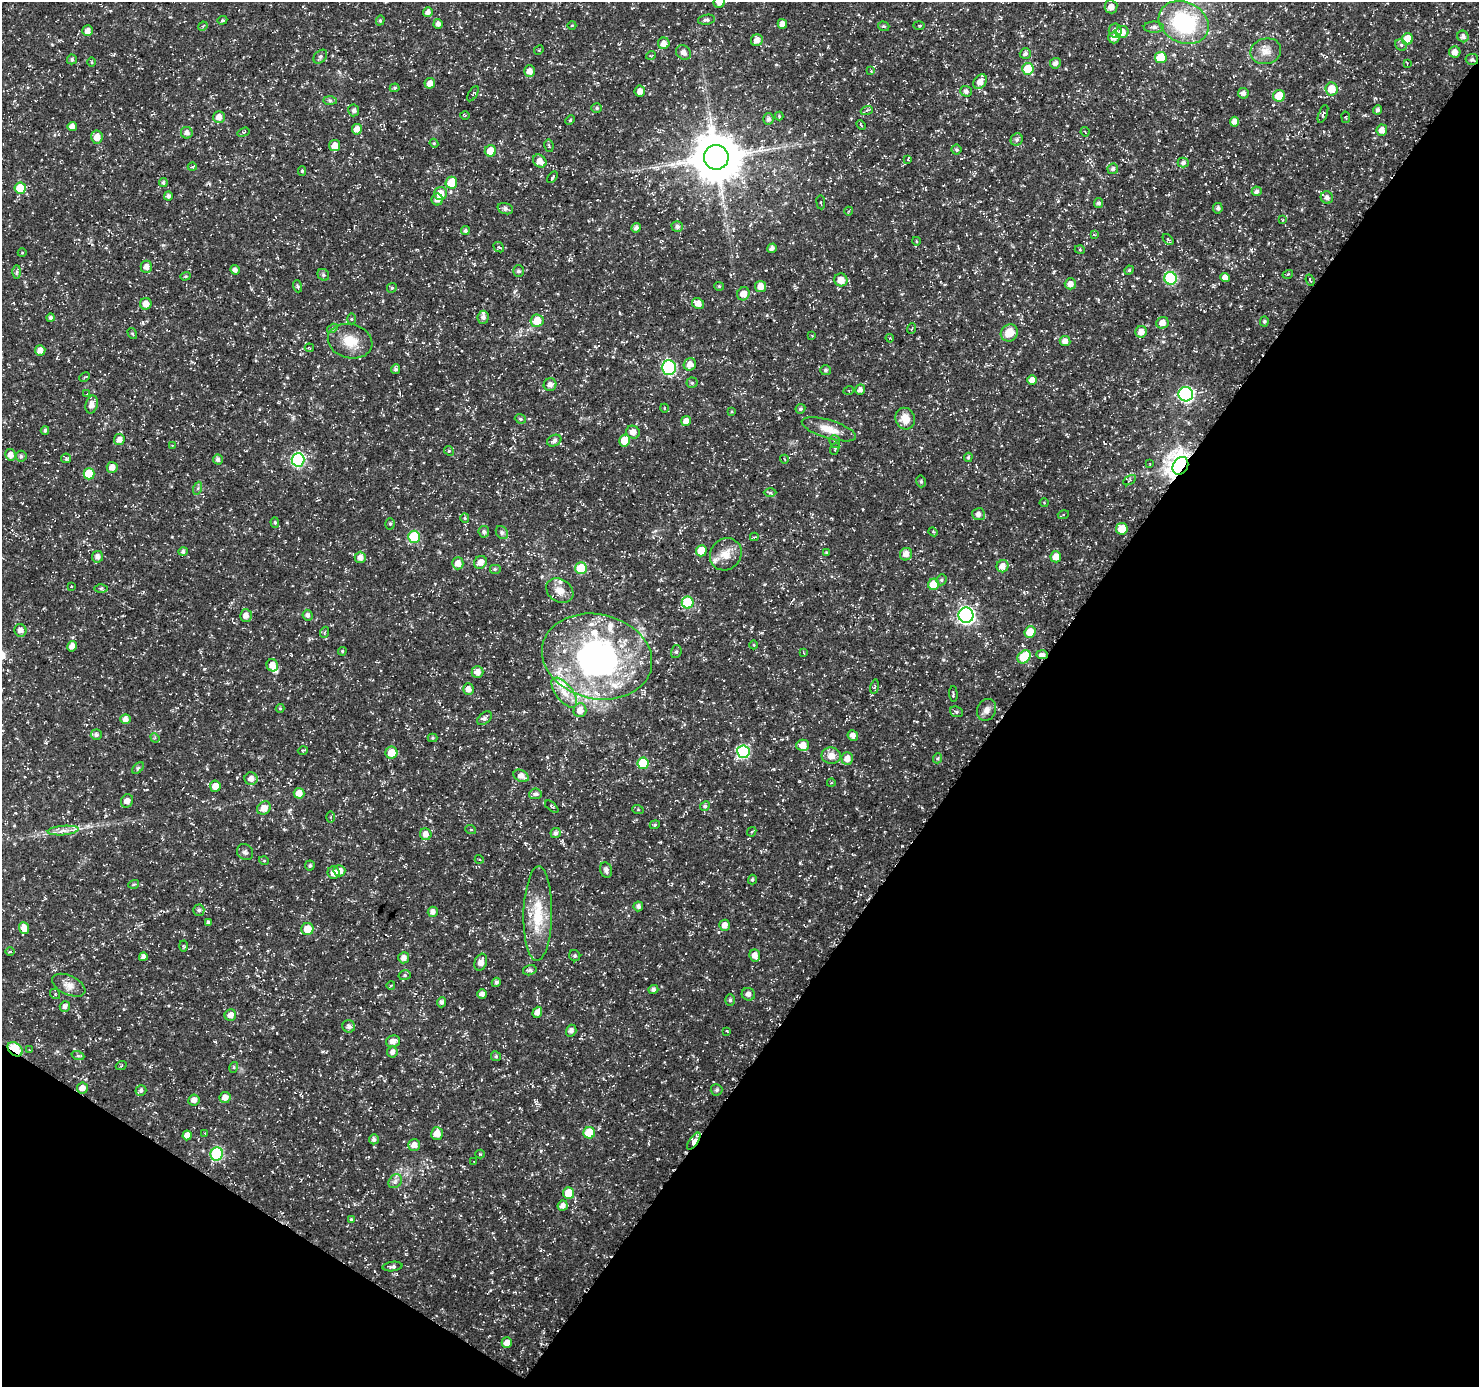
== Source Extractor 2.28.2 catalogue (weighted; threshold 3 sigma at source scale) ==
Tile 15 of 4 x 4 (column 3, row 4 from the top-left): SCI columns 2961-4437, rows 188-1572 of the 5925 x 5983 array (HDU 1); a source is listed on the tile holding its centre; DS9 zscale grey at full resolution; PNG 1481 x 1389 px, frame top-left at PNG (2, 2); each listed source drawn as its Kron ellipse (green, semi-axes under 4 px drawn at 4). Shown black and unused: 36% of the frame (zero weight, under 3 of 5 exposures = <1% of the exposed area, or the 3 px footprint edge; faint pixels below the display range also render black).
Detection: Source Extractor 2.28.2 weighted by HDU 2 'WHT'; one run over the whole footprint, this tile lists its part. Background 0.0184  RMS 0.002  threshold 0.00906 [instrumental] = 3 sigma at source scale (4.5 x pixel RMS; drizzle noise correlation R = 1.50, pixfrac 1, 0.0396/0.0396 arcsec/px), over >= 5 px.
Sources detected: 360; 2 inside a brighter object's white glare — neither listed nor drawn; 12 inside a brighter listed object's ellipse — not listed separately; the other 346 listed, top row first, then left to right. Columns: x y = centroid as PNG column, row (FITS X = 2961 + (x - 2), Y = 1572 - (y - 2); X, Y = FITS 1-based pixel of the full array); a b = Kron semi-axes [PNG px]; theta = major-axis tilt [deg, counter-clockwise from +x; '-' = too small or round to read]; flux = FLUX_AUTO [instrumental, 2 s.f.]
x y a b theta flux
719 2 6 5 - 1.2
1111 7 6 6 - 1
428 12 5 4 - 0.94
222 20 5 4 - 0.29
380 20 5 4 - 0.31
707 20 8 5 9 0.53
1184 22 26 20 -25 19
438 24 5 4 - 0.84
782 24 5 4 - 1.3
572 25 4 3 - 0.15
919 25 5 3 - 0.21
203 26 5 4 - 0.26
884 26 6 4 -18 0.35
1154 27 10 5 -1 0.74
88 31 5 5 - 1.1
1115 31 7 6 - 0.89
1122 32 6 6 - 2.1
1463 36 6 5 - 0.64
1114 38 6 5 - 1.2
1407 39 6 5 - 4.2
757 40 6 5 - 1.4
664 43 6 5 - 1.3
1401 45 6 5 - 0.4
539 50 5 4 - 0.27
1266 51 15 12 14 2.1
683 52 8 6 -41 0.93
1455 52 5 5 - 1.2
1025 54 5 5 - 0.6
651 55 5 3 - 0.17
320 57 8 5 47 0.53
1161 58 6 5 - 5.2
72 59 5 5 - 0.44
1472 59 6 5 - 0.53
92 62 5 3 - 0.18
1055 63 5 5 - 0.76
1407 63 3 3 - 0.17
1028 69 6 6 - 5.4
530 71 6 5 - 1.2
871 71 3 3 - 0.15
980 82 8 6 52 1.7
430 83 5 5 - 1.3
395 88 5 4 - 0.28
1331 89 6 6 - 3.3
640 91 5 5 - 1.1
966 91 6 5 - 0.62
1243 93 5 5 - 0.7
473 94 8 3 58 0.27
1279 96 6 6 - 4.1
330 100 7 4 -1 0.36
597 108 5 4 - 0.33
354 110 6 5 - 0.52
867 110 6 4 20 0.33
1378 110 4 4 - 0.56
1323 114 9 3 69 0.41
465 116 5 3 - 0.21
779 116 4 4 - 0.2
219 117 6 5 - 1.3
1346 117 6 3 -81 0.18
768 119 6 5 - 0.61
570 120 5 4 - 0.23
1234 122 5 4 - 1.1
861 125 5 3 - 0.18
72 126 4 4 - 1.2
357 129 5 5 - 1.4
1382 130 6 5 - 1.4
244 132 6 3 19 0.25
1085 132 5 3 - 0.14
187 133 6 5 - 0.98
97 137 7 5 84 1.6
1017 139 6 5 - 0.58
434 143 4 4 - 0.21
335 146 5 5 - 1.6
549 146 6 4 -79 0.28
956 150 5 5 - 0.35
490 151 6 5 - 3.2
716 157 12 12 - 900
908 160 4 3 - 0.2
540 161 7 6 - 1.4
1183 163 5 5 - 0.59
192 167 4 3 - 0.21
1113 169 5 5 - 0.56
302 171 5 4 - 0.25
552 177 7 3 57 0.28
163 182 4 4 - 0.45
451 183 6 5 - 5.3
20 188 5 5 - 5.8
1257 191 5 4 - 0.67
440 193 7 6 - 2.2
168 196 4 4 - 0.55
1327 198 6 6 - 0.91
437 199 6 5 - 0.99
821 202 7 3 -83 0.23
1099 203 5 4 - 0.51
1218 208 5 5 - 0.53
505 209 8 5 -19 0.61
849 211 4 3 - 0.18
1282 220 4 3 - 0.19
677 227 5 5 - 0.61
636 228 5 4 - 0.68
465 230 4 4 - 0.41
1094 234 4 3 - 0.2
1168 240 6 4 -43 0.29
916 241 4 3 - 0.17
499 247 6 4 -40 0.29
772 248 5 4 - 0.75
1080 250 5 3 - 0.18
22 253 4 3 - 0.15
146 267 6 6 - 1.1
235 270 5 4 - 0.76
1129 270 5 4 - 0.24
518 271 6 5 - 0.48
17 272 6 4 89 0.38
1288 274 5 3 - 0.2
323 275 6 5 - 0.38
185 276 5 4 - 0.26
1225 277 5 4 - 1.4
1171 278 6 6 - 18
841 280 6 6 - 2.1
1310 280 5 2 - 0.24
1070 284 5 5 - 1.2
297 286 6 4 -71 0.28
719 286 5 4 - 0.23
760 286 5 5 - 1.7
392 288 5 4 - 0.31
743 294 7 6 - 1.9
698 303 6 5 - 1.4
146 304 6 6 - 1.3
483 317 6 5 - 0.71
51 318 4 4 - 0.48
351 319 5 3 - 0.2
537 321 6 6 - 3.4
1264 321 5 4 - 0.27
1162 323 6 5 - 1.4
332 328 6 4 33 0.29
912 328 5 2 - 0.16
1141 332 6 5 - 1.3
1009 333 9 8 - 3
132 334 6 3 -58 0.24
812 335 4 3 - 0.16
890 338 4 3 - 0.21
350 341 22 17 -14 4.1
1065 341 5 5 - 1.1
309 348 5 2 - 0.19
40 350 5 5 - 1.3
690 364 6 6 - 1.6
669 368 7 7 - 25
395 369 5 4 - 0.48
825 370 5 5 - 0.37
84 377 6 3 27 0.24
1032 380 5 5 - 1.2
692 383 5 5 - 0.29
550 385 6 6 - 0.99
849 390 5 3 - 0.22
860 390 5 5 - 0.83
87 394 4 4 - 0.19
1186 394 7 7 - 31
92 405 9 6 76 1.4
664 408 4 3 - 0.15
800 409 5 4 - 0.37
732 412 4 3 - 0.19
520 419 6 4 -22 0.36
905 419 11 9 -66 2.4
686 421 5 5 - 1.3
829 429 28 9 -17 3.2
45 430 4 4 - 0.41
633 432 7 6 - 1.5
119 440 5 5 - 1.1
625 440 6 5 - 3.1
554 441 7 5 24 0.81
835 441 6 5 - 0.41
172 445 3 3 - 0.2
835 449 6 4 70 0.26
449 451 5 4 - 0.27
10 455 6 5 - 1.3
21 456 5 5 - 0.45
968 457 5 4 - 0.27
66 458 5 4 - 0.26
218 459 5 5 - 0.63
784 459 4 3 - 0.14
298 460 7 6 - 25
1150 464 4 2 - 0.13
1180 466 9 7 59 260
112 467 5 5 - 1.4
89 474 6 5 - 6
1130 480 7 3 31 0.24
921 481 6 4 -76 0.37
198 488 6 4 71 0.37
770 493 6 4 0 0.34
1044 503 4 4 - 0.19
978 514 6 6 - 0.9
1063 515 6 3 16 0.22
465 518 5 4 - 0.24
275 522 5 4 - 0.3
390 524 6 5 - 0.38
1122 529 6 5 - 3.6
484 532 6 5 - 0.55
502 532 7 5 -54 0.45
933 532 4 4 - 0.24
414 537 6 6 - 11
754 537 4 3 - 0.21
183 551 4 4 - 0.47
701 551 5 5 - 3.2
826 553 4 4 - 0.28
726 554 17 15 47 2.8
906 554 6 6 - 1.2
97 557 5 5 - 0.91
360 557 6 5 - 1.1
1056 557 5 5 - 2
480 562 7 6 - 1.8
458 563 6 5 - 1.5
1003 566 6 6 - 1.4
581 568 6 5 - 7.3
495 569 6 5 - 0.37
942 580 5 5 - 0.33
934 584 6 5 - 4.4
71 586 3 2 - 0.24
101 588 6 4 0 0.33
560 591 14 11 -33 2
688 603 6 6 - 7.9
308 615 5 5 - 0.64
966 615 7 7 - 62
246 616 6 6 - 1.2
20 630 6 6 - 1.2
325 632 5 3 - 0.21
1030 632 6 5 - 3.5
754 645 4 3 - 0.16
72 646 5 4 - 1.2
342 651 4 3 - 0.24
676 652 6 5 - 0.41
804 653 4 2 - 0.15
1042 655 6 4 -4 0.84
597 657 55 42 -13 54
1024 657 7 5 45 6.6
272 665 6 5 - 1.8
477 672 6 6 - 1.4
875 687 7 3 80 0.28
468 689 6 5 - 1.2
564 693 17 8 -52 2.4
953 694 8 3 -87 0.25
280 708 4 4 - 0.22
580 710 7 6 - 1.5
987 710 11 9 63 1.1
956 712 7 5 -22 0.38
484 718 8 5 40 0.67
126 719 5 5 - 1.1
96 735 5 5 - 0.48
853 735 5 5 - 1.1
155 738 5 4 - 0.29
432 738 5 4 - 0.25
803 745 6 6 - 1.8
303 750 5 3 - 0.22
743 752 6 6 - 17
391 753 6 6 - 2.9
831 756 9 8 - 1.6
847 758 6 6 - 1.4
938 758 5 3 - 0.23
643 763 6 5 - 7
138 768 7 4 45 0.32
521 776 8 5 -28 1.4
251 779 6 6 - 1.4
831 783 4 3 - 0.19
215 786 5 5 - 1.8
299 793 5 5 - 1.8
535 794 6 5 - 0.6
127 801 7 6 - 1.1
705 806 5 4 - 0.44
552 807 8 3 -40 0.28
264 808 7 6 - 1.8
638 810 6 3 -19 0.21
331 817 5 3 - 0.23
655 825 5 4 - 0.28
63 830 15 4 5 1.3
471 830 5 3 - 0.19
752 832 5 3 - 0.21
556 833 5 4 - 0.66
426 834 6 5 - 1.3
245 852 8 7 - 0.56
479 859 4 3 - 0.19
264 861 5 3 - 0.17
310 866 5 5 - 0.39
606 870 8 6 -76 0.63
339 871 6 5 - 1.4
333 873 6 6 - 1.4
752 879 5 4 - 0.3
134 884 5 3 - 0.21
638 906 5 5 - 0.67
199 910 5 5 - 0.55
433 912 5 5 - 0.94
538 914 47 14 89 7.3
208 922 4 4 - 0.57
725 925 5 5 - 1.2
24 928 6 5 - 2.2
307 929 6 6 - 3.1
183 946 5 3 - 0.22
10 952 5 3 - 0.26
755 955 6 5 - 1.3
575 956 6 5 - 0.4
143 957 4 4 - 0.81
404 958 5 5 - 1.1
481 962 9 6 70 1.3
530 970 7 5 14 0.36
405 975 6 5 - 0.36
496 982 5 4 - 0.51
69 985 18 9 -25 1.8
391 985 4 3 - 0.17
653 989 5 4 - 0.56
55 994 5 4 - 0.31
482 994 5 4 - 0.78
748 994 7 6 - 0.98
730 1000 6 5 - 0.41
441 1002 5 4 - 0.57
65 1006 5 5 - 0.69
537 1012 6 4 72 1.3
230 1015 6 5 - 1.3
349 1026 6 6 - 0.76
571 1031 6 5 - 0.78
727 1031 3 2 - 0.15
393 1041 7 5 16 1.4
15 1049 8 6 -41 13
30 1050 4 3 - 0.19
392 1052 5 5 - 0.88
78 1056 6 4 -18 0.32
496 1056 5 5 - 0.33
121 1066 5 3 - 0.19
234 1067 5 3 - 0.23
82 1088 5 5 - 1.4
141 1090 5 5 - 0.59
717 1090 6 5 - 0.43
225 1097 6 5 - 1.2
194 1100 5 5 - 1
205 1133 2 2 - 0.12
437 1133 6 6 - 1.9
589 1133 6 5 - 6.1
187 1135 5 4 - 1.2
374 1139 5 5 - 0.61
694 1141 10 4 55 2
414 1145 6 6 - 1.3
217 1154 7 6 - 17
480 1154 4 4 - 0.24
474 1161 4 3 - 0.14
395 1181 8 6 46 0.63
569 1193 6 5 - 4.1
563 1206 5 5 - 1.1
351 1219 4 4 - 0.24
392 1267 10 4 6 0.62
507 1343 5 5 - 1.5
Overlapping masked pixels (flux is a lower limit): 5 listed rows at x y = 1472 59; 1180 466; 1042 655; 15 1049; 694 1141
Isophote crosses this tile's border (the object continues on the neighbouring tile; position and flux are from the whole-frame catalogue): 2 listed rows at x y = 719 2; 1184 22